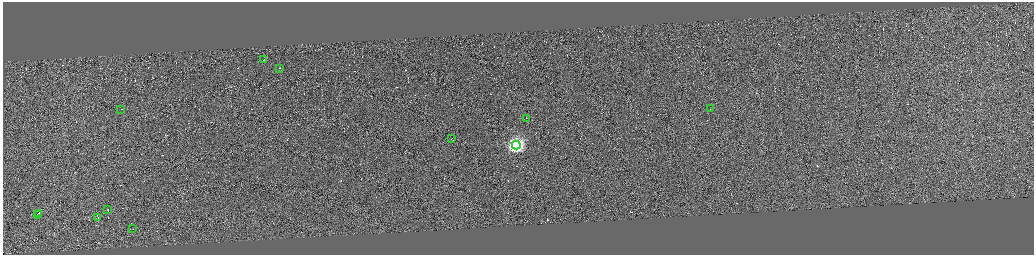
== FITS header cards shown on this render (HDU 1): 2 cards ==
NAXIS1  =                 4125
NAXIS2  =                 1009

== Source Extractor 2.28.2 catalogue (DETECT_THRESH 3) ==
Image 4125 x 1009 px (HDU 1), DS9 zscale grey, zoomed out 1/4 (1 PNG px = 4 x 4 image px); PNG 1036 x 257 px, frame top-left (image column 3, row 1008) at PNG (3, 2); each listed source drawn as its Kron ellipse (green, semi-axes under 4 px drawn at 4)
Background 0.133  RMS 3.9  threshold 11.6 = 3 sigma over >= 5 px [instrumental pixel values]
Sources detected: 373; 361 cannot appear on this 1/4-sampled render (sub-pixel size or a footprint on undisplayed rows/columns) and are neither listed nor drawn; the other 12 listed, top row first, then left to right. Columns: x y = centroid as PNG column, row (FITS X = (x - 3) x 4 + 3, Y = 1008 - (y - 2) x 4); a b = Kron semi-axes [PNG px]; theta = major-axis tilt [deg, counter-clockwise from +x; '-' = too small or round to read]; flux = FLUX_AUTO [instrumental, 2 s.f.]
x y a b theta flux
264 60 2 1 - 9900
280 68 2 1 - 15000
121 109 2 1 - 9700
710 109 2 1 - 9000
526 118 2 1 - 11000
452 138 3 1 - 20000
516 145 4 4 - 660000
108 209 2 1 - 11000
38 213 2 1 - 19000
37 214 2 1 - 15000
98 218 2 1 - 15000
133 229 2 1 - 8800
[361 sub-pixel or undisplayed-footprint detections neither listed nor drawn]